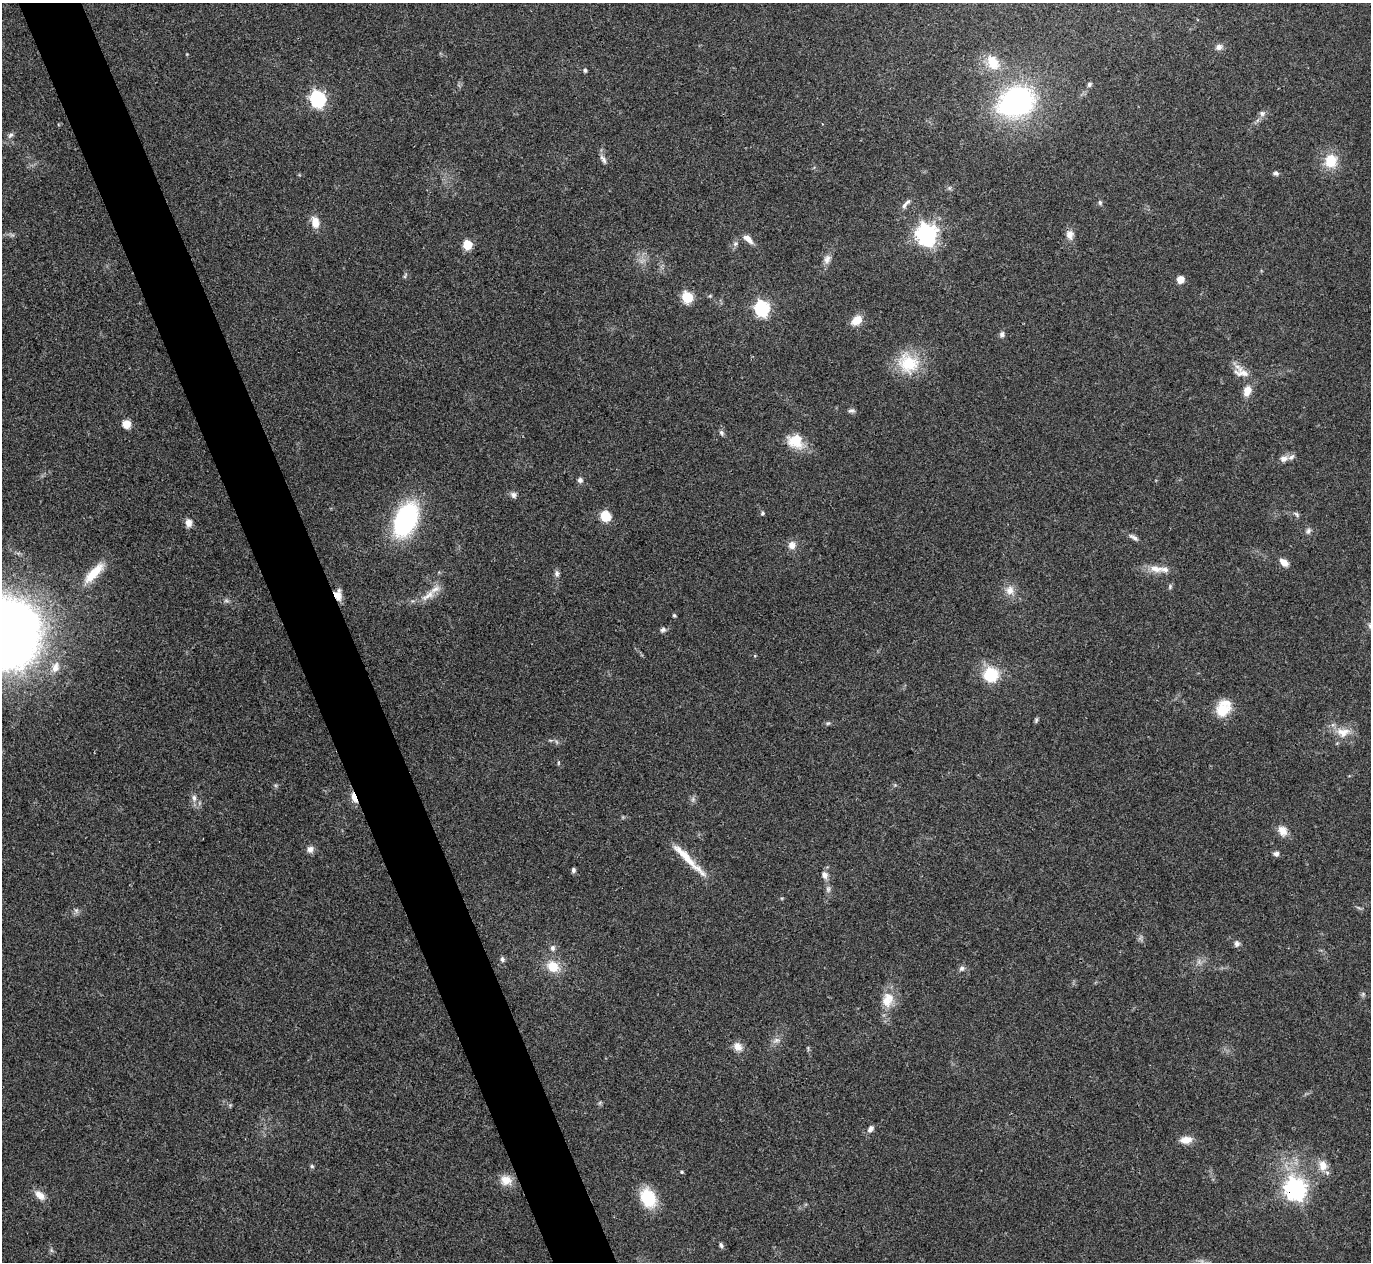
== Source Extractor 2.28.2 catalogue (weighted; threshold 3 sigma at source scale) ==
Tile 11 of 4 x 4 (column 3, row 3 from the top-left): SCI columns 2741-4109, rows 1409-2668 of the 5480 x 5467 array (HDU 1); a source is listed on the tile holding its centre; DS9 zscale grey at full resolution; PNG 1373 x 1264 px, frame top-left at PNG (2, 3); no overlay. Shown black and unused: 5% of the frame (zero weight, under 3 of 4 exposures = <1% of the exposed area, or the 3 px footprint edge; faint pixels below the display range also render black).
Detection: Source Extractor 2.28.2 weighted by HDU 2 'WHT'; one run over the whole footprint, this tile lists its part. Background 0.0865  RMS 0.0058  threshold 0.026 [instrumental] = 3 sigma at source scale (4.5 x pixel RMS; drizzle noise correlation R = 1.50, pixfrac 1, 0.05/0.05 arcsec/px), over >= 5 px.
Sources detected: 97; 1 long thin detection or spike segment (spike, bleed or trail) — not listed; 3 inside a brighter listed object's ellipse — not listed separately; the other 93 listed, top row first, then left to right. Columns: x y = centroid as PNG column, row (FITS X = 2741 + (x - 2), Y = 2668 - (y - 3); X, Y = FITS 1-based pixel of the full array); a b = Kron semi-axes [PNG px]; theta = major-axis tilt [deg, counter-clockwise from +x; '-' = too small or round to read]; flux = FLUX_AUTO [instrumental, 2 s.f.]
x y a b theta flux
1219 47 10 8 28 2.5
993 63 23 16 -59 12
585 70 5 4 - 1.2
1089 84 6 5 - 1.2
318 99 7 6 - 150
1017 101 36 27 24 120
1262 113 8 8 - 1.9
10 135 9 6 51 1.7
603 159 14 6 -56 2.3
1331 161 17 16 - 13
1276 173 7 6 - 1.4
949 188 6 6 - 1.1
906 203 18 5 48 2.5
1100 203 7 5 -75 1.1
315 222 12 8 -83 6.9
926 234 8 7 - 360
1070 235 13 11 89 4.1
748 239 14 6 -39 4.2
735 243 7 6 - 1.6
467 245 6 5 - 30
827 259 12 8 69 3.2
1180 279 7 7 - 5
687 297 6 5 - 49
762 308 7 6 - 140
857 320 13 9 36 7.5
1002 334 7 6 - 1.7
908 363 29 26 -36 23
1242 373 22 12 -13 7.2
1247 391 13 9 70 5.9
851 410 9 5 -4 1.4
126 424 9 8 - 5.7
722 433 8 6 -58 1.4
795 441 20 17 -30 13
1284 459 11 8 15 3.2
580 480 6 6 - 1.8
513 495 9 7 -57 1.9
762 513 6 4 48 0.87
1296 514 8 5 -50 1.2
605 516 10 9 - 11
406 520 37 21 66 73
189 523 10 8 -82 3.4
1308 531 8 6 65 1.6
1134 537 16 5 -30 2.3
792 545 10 9 - 4.1
1284 562 11 7 -39 4.3
1155 569 18 10 -11 6.4
94 573 33 10 47 14
557 573 9 6 -85 1.8
1170 587 7 5 71 1
1010 590 13 11 -81 5.3
337 595 12 8 -52 5.8
428 595 26 8 34 7.5
226 601 7 4 -1 1.2
674 615 4 4 - 0.74
663 630 8 6 30 1.5
11 635 39 30 76 810
55 667 15 9 72 5
991 675 14 13 - 24
1223 710 20 17 68 13
1036 720 7 4 79 0.99
828 723 6 4 18 0.86
1343 732 21 13 4 8.9
550 740 6 4 -18 0.76
558 763 6 3 72 0.59
194 798 9 6 -82 2.4
354 798 15 5 -69 5
693 799 7 4 72 1.3
1283 831 14 11 -59 5.3
310 849 9 8 - 2.8
1276 854 7 6 - 1.9
573 870 6 5 - 1.4
824 875 9 7 -63 3.1
828 889 8 6 90 1.7
1237 944 8 7 - 2
553 948 8 7 - 2
502 959 7 5 -66 1.4
553 966 16 13 -34 12
962 968 7 6 - 1.6
1363 994 6 5 - 0.98
888 1000 22 16 73 11
776 1040 9 6 2 2.3
738 1047 13 9 -58 4.6
871 1129 9 6 50 2.2
1186 1140 15 9 6 5.7
312 1166 6 4 -23 0.91
1323 1166 17 12 -81 6.5
682 1172 5 4 - 0.62
506 1180 15 13 -12 6.7
1295 1189 8 8 - 370
40 1195 14 8 -42 5.1
648 1198 19 14 -63 25
721 1245 8 4 -62 1.3
51 1250 7 4 -71 1
Overlapping masked pixels (flux is a lower limit): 3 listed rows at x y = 337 595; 354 798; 1295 1189
Isophote crosses this tile's border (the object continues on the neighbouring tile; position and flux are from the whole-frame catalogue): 1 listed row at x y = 11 635